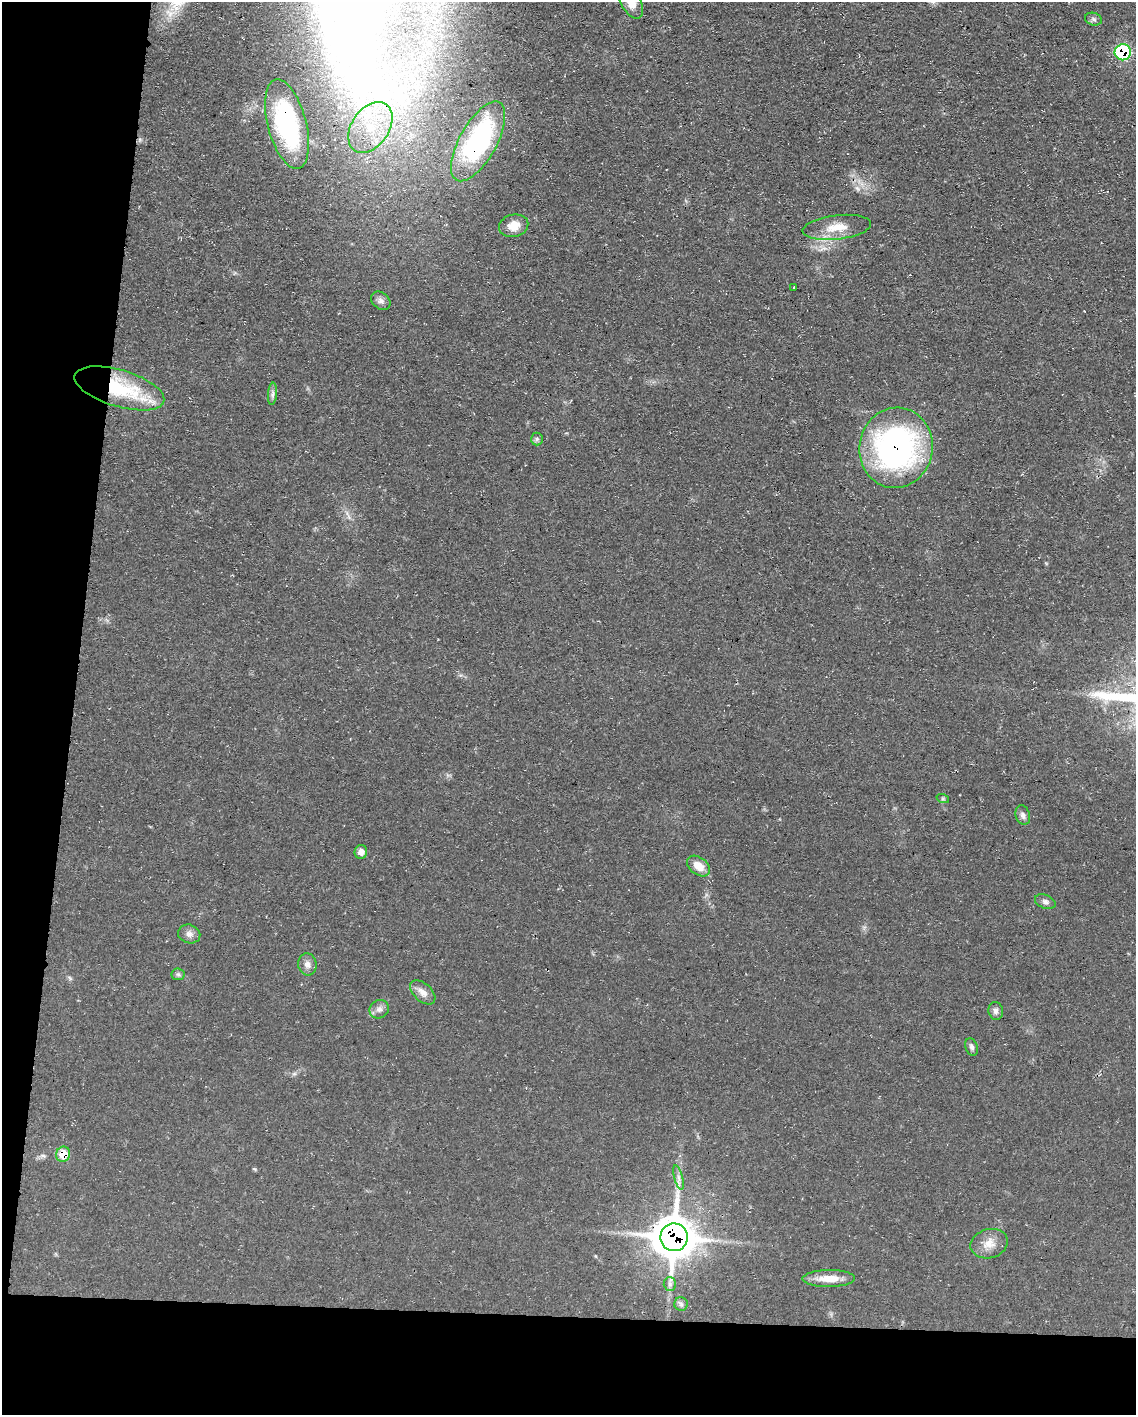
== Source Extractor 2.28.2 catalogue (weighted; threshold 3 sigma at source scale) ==
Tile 9 of 4 x 3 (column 1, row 3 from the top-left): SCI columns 1-1134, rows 214-1626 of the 4538 x 4557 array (HDU 1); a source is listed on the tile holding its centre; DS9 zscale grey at full resolution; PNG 1138 x 1417 px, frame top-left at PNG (2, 2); each listed source drawn as its Kron ellipse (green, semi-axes under 4 px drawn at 4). Shown black and unused: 13% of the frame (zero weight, under 3 of 4 exposures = <1% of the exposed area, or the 3 px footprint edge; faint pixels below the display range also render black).
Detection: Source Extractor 2.28.2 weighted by HDU 2 'WHT'; one run over the whole footprint, this tile lists its part. Background 0.0698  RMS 0.0075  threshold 0.0339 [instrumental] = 3 sigma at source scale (4.5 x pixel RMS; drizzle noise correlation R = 1.50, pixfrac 1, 0.05/0.05 arcsec/px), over >= 5 px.
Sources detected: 33; all 33 listed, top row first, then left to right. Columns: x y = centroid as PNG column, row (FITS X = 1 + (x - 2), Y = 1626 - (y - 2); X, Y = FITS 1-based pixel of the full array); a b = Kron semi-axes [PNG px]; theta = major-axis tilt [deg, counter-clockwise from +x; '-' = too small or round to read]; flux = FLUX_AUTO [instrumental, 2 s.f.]
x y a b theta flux
631 3 17 9 -60 9.3
1093 19 8 6 -16 2
1123 52 8 8 - 70
287 124 46 19 -75 83
370 127 28 18 56 37
478 141 44 18 61 120
514 226 15 11 14 11
837 227 34 12 7 16
794 287 2 2 - 0.64
381 301 11 8 -37 3.4
119 388 46 18 -17 65
272 394 11 4 85 2.3
537 439 6 6 - 1.7
896 448 40 36 79 210
943 799 6 4 -18 0.97
1023 815 10 7 -72 3
361 852 7 6 - 4.1
698 866 13 8 -37 9
1045 902 11 6 -21 2.9
189 934 11 9 -19 4
307 964 11 9 -82 4.3
178 974 6 6 - 1.7
423 992 15 9 -43 5.8
379 1009 10 9 - 3.7
996 1011 9 7 -80 2.7
972 1047 9 6 -70 2.3
63 1154 8 7 - 15
678 1177 12 4 -76 2.7
674 1237 14 13 - 2100
989 1244 19 14 15 9.5
829 1279 26 8 1 12
670 1284 6 6 - 2.1
681 1304 7 6 - 2.1
Overlapping masked pixels (flux is a lower limit): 7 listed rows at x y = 1123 52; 287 124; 478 141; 119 388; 896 448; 63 1154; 674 1237
Isophote crosses this tile's border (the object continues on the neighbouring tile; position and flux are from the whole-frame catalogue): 1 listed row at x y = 631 3